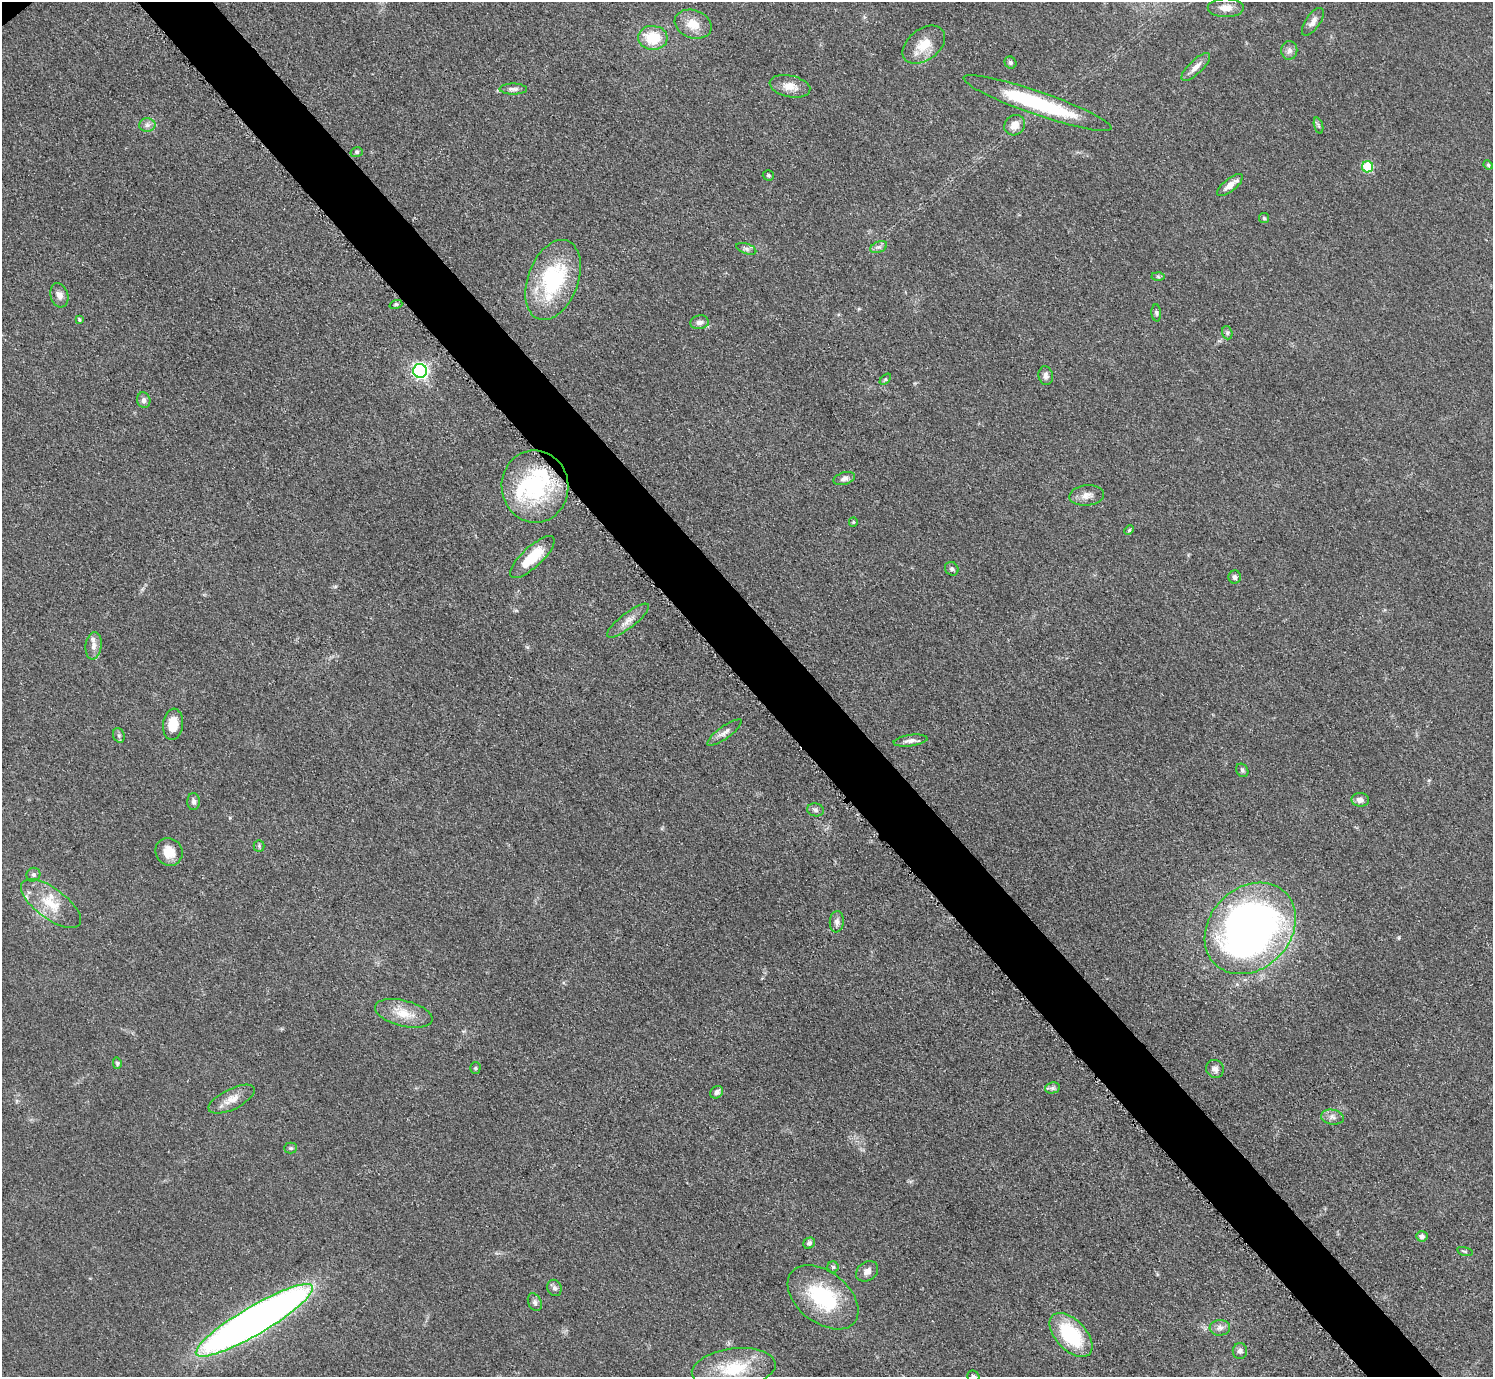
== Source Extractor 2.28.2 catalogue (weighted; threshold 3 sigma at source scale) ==
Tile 6 of 4 x 4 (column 2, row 2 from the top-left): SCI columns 1498-2988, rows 3057-4431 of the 5971 x 5968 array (HDU 1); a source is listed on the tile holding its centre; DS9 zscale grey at full resolution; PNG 1495 x 1379 px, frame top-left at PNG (2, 2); each listed source drawn as its Kron ellipse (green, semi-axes under 4 px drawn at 4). Shown black and unused: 5% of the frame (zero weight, under 3 of 5 exposures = <1% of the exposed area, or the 3 px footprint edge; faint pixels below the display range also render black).
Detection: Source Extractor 2.28.2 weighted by HDU 2 'WHT'; one run over the whole footprint, this tile lists its part. Background 0.0501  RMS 0.0052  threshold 0.0233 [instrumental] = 3 sigma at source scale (4.5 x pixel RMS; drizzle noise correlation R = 1.50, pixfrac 1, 0.05/0.05 arcsec/px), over >= 5 px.
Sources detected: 85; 1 inside a brighter object's white glare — neither listed nor drawn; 3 inside a brighter listed object's ellipse — not listed separately; the other 81 listed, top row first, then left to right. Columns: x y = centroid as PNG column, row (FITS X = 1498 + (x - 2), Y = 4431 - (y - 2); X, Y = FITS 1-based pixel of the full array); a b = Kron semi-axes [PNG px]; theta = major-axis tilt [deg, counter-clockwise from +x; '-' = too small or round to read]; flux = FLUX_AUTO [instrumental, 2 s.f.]
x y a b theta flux
1226 8 18 9 0 4.8
1313 22 16 7 55 3.2
693 24 19 14 -20 8.8
653 38 15 12 -4 16
924 45 24 15 37 11
1289 50 9 8 - 2.2
1010 62 6 5 - 1.1
1196 67 19 7 43 4.1
790 86 20 10 -12 6.3
513 89 14 5 0 2.1
1038 103 78 11 -19 51
147 125 8 6 1 2
1015 125 11 9 46 4.9
1319 126 8 3 -71 0.9
357 152 6 5 - 0.91
1488 165 5 4 - 0.63
1367 167 5 5 - 30
768 175 6 5 - 0.86
1230 185 16 6 39 4.6
1264 218 5 5 - 0.77
879 247 9 5 23 1.6
746 249 10 5 -19 1.6
1158 277 6 4 -3 0.83
553 280 42 25 69 50
59 295 12 8 -73 3.3
396 304 6 4 18 0.77
1156 313 8 5 -85 1
79 319 4 3 - 0.76
700 322 9 6 8 2.2
1227 333 7 5 -70 1
420 371 7 7 - 150
1046 376 9 7 -80 2.1
885 379 7 4 44 0.76
144 400 8 6 -77 1.8
844 479 11 6 17 2
535 486 36 33 -84 58
1087 495 17 10 5 4.2
853 522 4 4 - 0.54
1129 530 5 4 - 0.64
532 557 29 10 43 16
952 569 7 6 - 1.2
1235 577 6 6 - 1.8
628 621 26 7 38 4.8
94 646 13 8 84 3.5
173 724 15 10 84 9.2
724 732 20 6 36 3.2
119 735 7 5 -70 1.1
910 741 17 5 8 2.5
1242 770 7 5 -58 1.1
1360 800 9 7 -3 2.8
194 802 8 6 -89 1.6
815 810 8 6 -11 1.4
259 846 5 5 - 0.88
169 852 14 13 - 8.4
33 875 7 6 - 1.3
51 904 36 15 -37 15
837 922 11 7 84 2.1
1250 928 50 40 46 300
404 1013 29 13 -14 11
117 1063 6 4 -77 0.7
475 1068 5 5 - 0.79
1215 1069 9 8 - 2.3
1052 1088 7 5 12 1.3
717 1092 7 5 38 1.9
232 1099 25 10 26 6.3
1332 1117 11 7 -10 2.4
291 1148 6 5 - 0.89
1422 1236 5 5 - 2
809 1243 6 5 - 1.5
1465 1251 8 3 -14 0.68
833 1267 5 5 - 0.92
867 1271 12 9 37 3.4
554 1288 8 7 - 1.8
823 1297 40 25 -38 38
535 1302 9 6 -64 1.7
254 1320 67 14 30 490
1220 1328 10 8 5 2.5
1071 1335 26 15 -46 37
1240 1351 8 7 - 1.9
734 1368 42 20 7 24
973 1376 6 5 - 1.4
Isophote crosses this tile's border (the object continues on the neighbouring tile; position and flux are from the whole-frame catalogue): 2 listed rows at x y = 1038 103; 973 1376